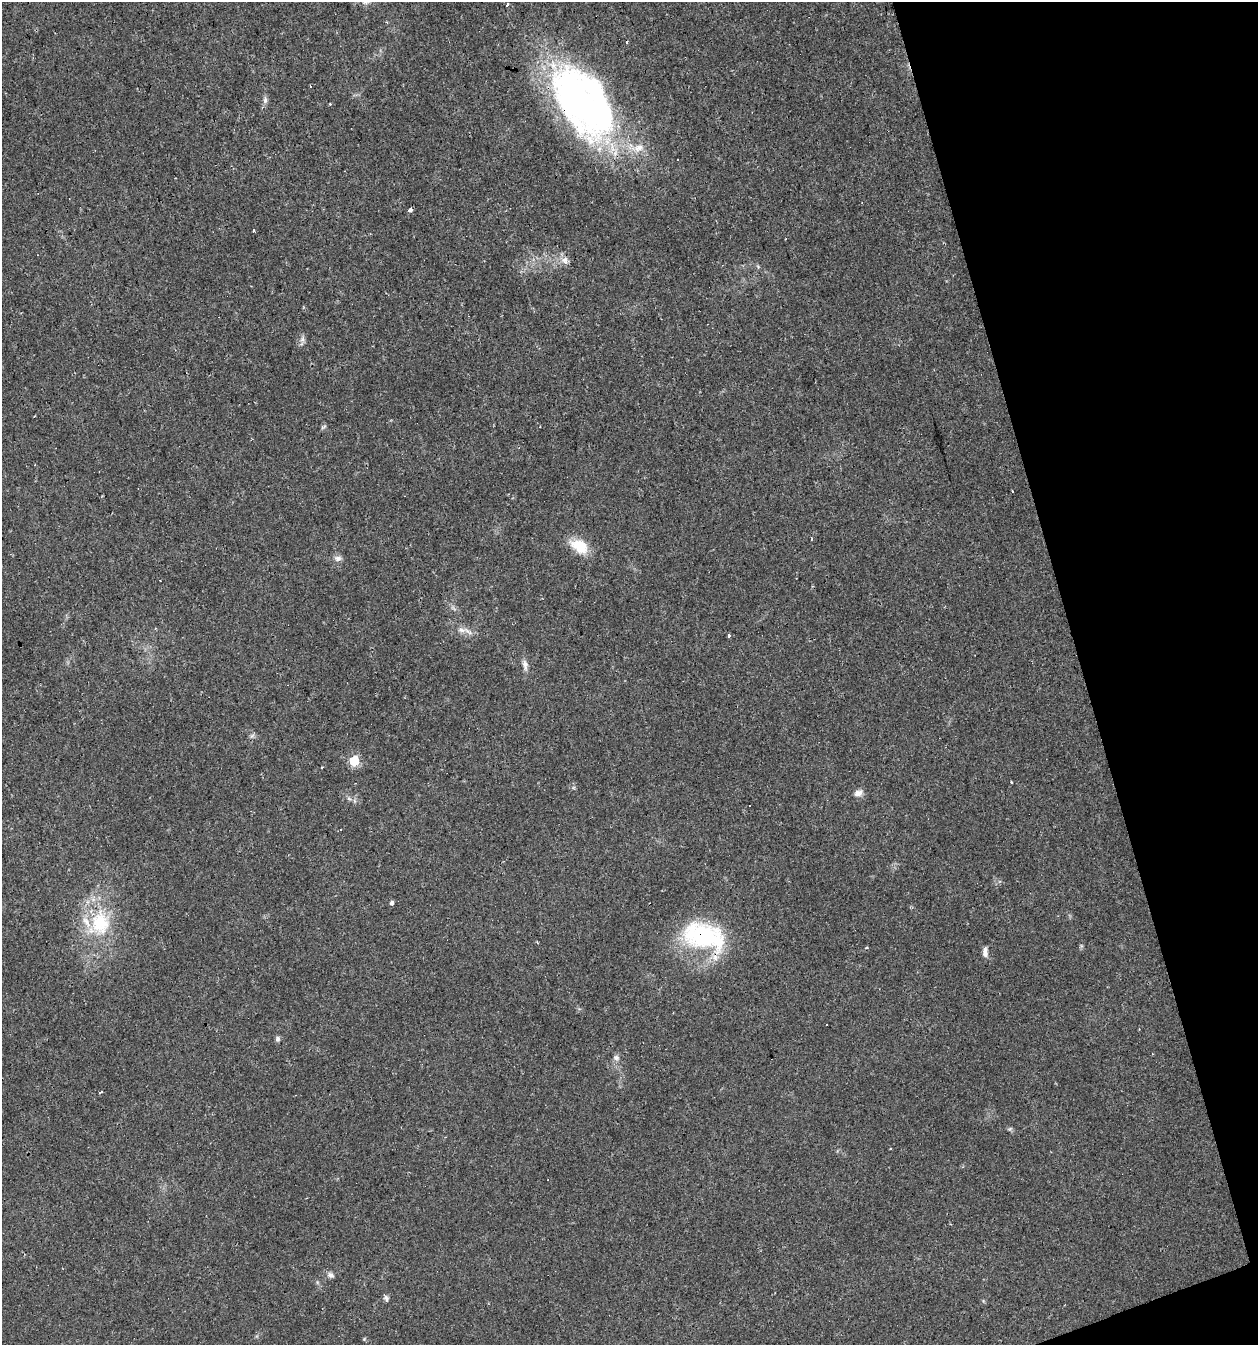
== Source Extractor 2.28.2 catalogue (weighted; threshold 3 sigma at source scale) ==
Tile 12 of 4 x 4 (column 4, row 3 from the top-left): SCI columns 3826-5081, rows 1344-2686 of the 5194 x 5371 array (HDU 1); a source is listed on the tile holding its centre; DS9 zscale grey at full resolution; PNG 1260 x 1347 px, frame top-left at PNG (2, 2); no overlay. Shown black and unused: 15% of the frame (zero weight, under 2 of 3 exposures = <1% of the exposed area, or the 3 px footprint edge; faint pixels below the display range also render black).
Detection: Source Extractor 2.28.2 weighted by HDU 2 'WHT'; one run over the whole footprint, this tile lists its part. Background 0.0241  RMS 0.0031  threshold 0.0139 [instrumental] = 3 sigma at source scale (4.5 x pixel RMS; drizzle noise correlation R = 1.50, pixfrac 1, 0.0396/0.0396 arcsec/px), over >= 5 px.
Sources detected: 42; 5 cosmic-ray / hot-pixel residue — not listed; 3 inside a brighter listed object's ellipse — not listed separately; the other 34 listed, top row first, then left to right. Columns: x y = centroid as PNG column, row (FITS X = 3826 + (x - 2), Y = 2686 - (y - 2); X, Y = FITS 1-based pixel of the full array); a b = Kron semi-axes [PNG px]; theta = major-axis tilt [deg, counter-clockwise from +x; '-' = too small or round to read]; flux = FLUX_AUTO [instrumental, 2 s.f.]
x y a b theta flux
366 2 8 6 -1 0.93
507 4 3 3 - 1.5
310 86 3 3 - 0.36
265 101 7 4 89 0.84
584 103 93 53 -54 130
330 104 3 3 - 0.23
410 210 5 4 - 1.3
254 230 4 3 - 1.3
564 260 11 9 -46 1.9
302 340 8 7 - 1.1
323 427 9 3 33 0.47
812 539 4 2 - 0.29
579 546 23 15 -34 7.6
461 630 12 6 -7 1.8
729 635 4 3 - 1.8
525 665 15 7 -81 1.6
252 736 8 4 37 0.62
354 761 6 6 - 19
322 767 3 3 - 0.5
1011 782 3 2 - 0.24
858 793 11 7 28 1.7
341 830 3 3 - 0.93
392 903 4 4 - 1.8
100 923 37 27 86 20
704 936 55 31 -14 35
867 948 4 3 - 0.36
985 954 11 8 -89 1.4
827 1024 3 3 - 0.57
278 1039 7 5 77 0.76
616 1058 9 8 - 1.1
101 1092 4 3 - 0.87
1010 1129 6 5 - 0.46
331 1275 9 6 -32 1.1
387 1298 9 4 -82 0.87
Overlapping masked pixels (flux is a lower limit): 2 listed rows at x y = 584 103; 704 936
Isophote crosses this tile's border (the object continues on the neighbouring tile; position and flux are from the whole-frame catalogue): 1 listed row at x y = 366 2
Unlisted compact peaks at least as high as the median listed source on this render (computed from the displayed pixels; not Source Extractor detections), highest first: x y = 338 558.